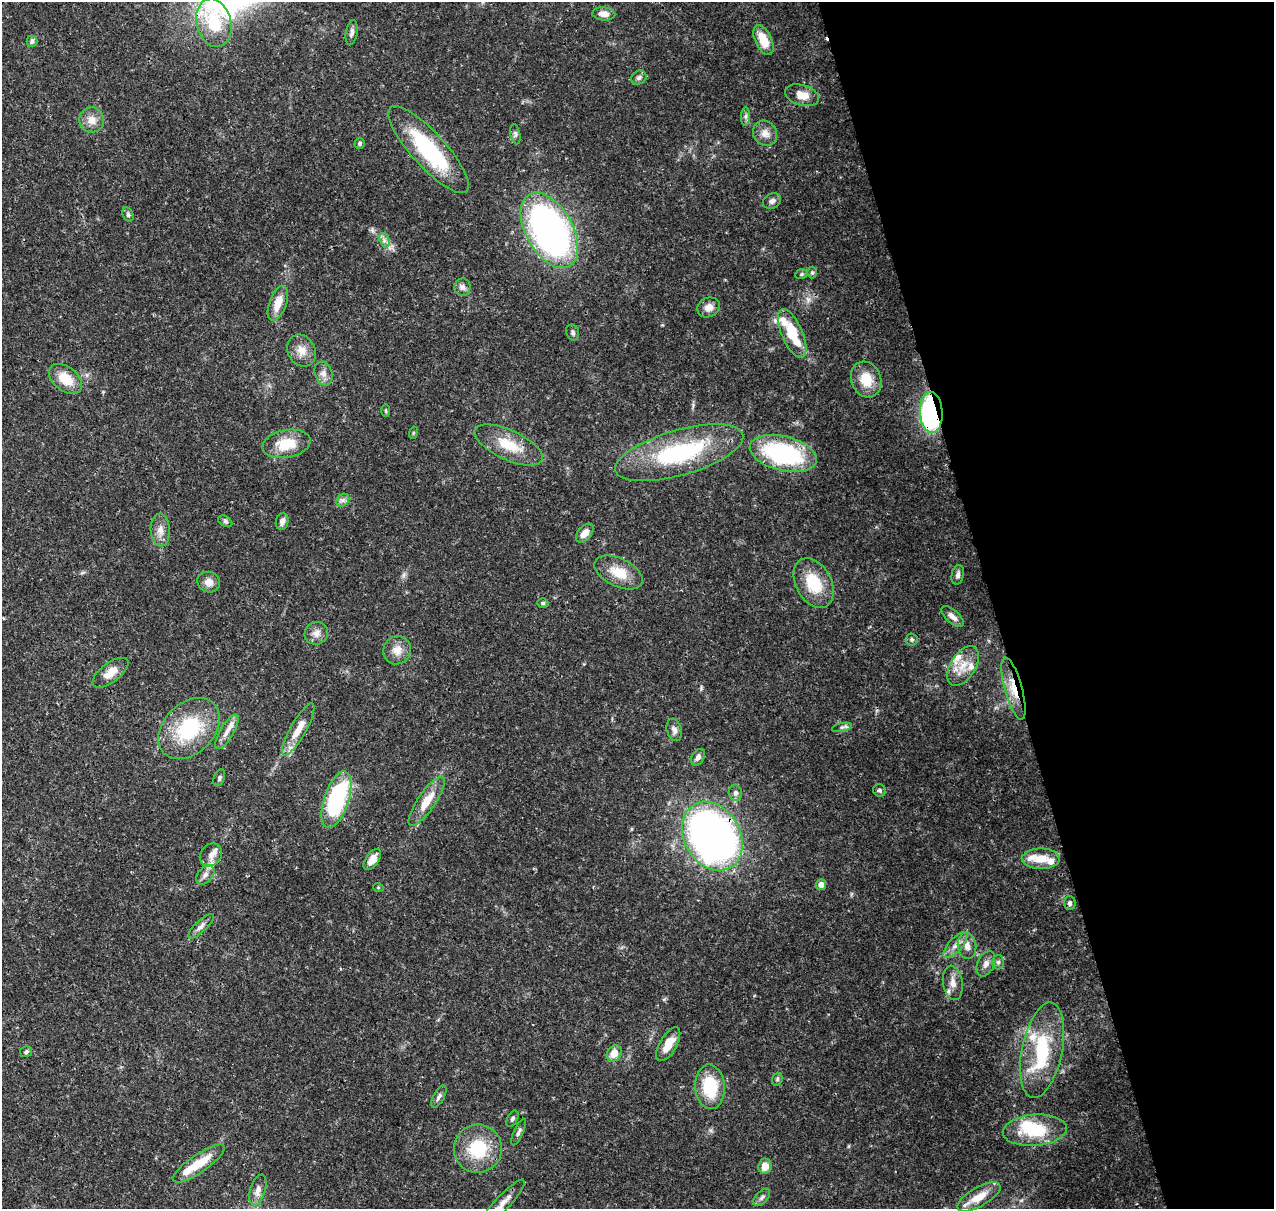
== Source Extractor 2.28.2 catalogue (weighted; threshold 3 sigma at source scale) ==
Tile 12 of 4 x 4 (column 4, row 3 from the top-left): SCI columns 3934-5205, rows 1336-2542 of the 5318 x 5038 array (HDU 1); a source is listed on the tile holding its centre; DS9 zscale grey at full resolution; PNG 1276 x 1211 px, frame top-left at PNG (2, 2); each listed source drawn as its Kron ellipse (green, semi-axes under 4 px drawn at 4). Shown black and unused: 22% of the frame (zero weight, under 3 of 4 exposures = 8% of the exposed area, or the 3 px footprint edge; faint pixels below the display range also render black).
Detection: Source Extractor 2.28.2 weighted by HDU 2 'WHT'; one run over the whole footprint, this tile lists its part. Background 0.067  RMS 0.003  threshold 0.0137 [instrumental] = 3 sigma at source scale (4.5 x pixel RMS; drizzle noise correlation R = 1.50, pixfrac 1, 0.0396/0.0396 arcsec/px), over >= 5 px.
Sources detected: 109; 1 inside a brighter object's white glare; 1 cosmic-ray / hot-pixel residue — neither listed nor drawn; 13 inside a brighter listed object's ellipse — not listed separately; the other 94 listed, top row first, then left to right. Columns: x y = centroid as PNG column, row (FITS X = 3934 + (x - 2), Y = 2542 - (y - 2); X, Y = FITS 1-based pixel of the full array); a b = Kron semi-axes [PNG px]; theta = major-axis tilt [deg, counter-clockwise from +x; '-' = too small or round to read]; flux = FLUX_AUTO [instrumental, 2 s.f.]
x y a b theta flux
604 14 11 6 -3 2
214 23 25 17 -75 13
352 32 12 6 80 1.1
763 40 16 8 -65 6.4
32 41 5 5 - 0.98
639 78 8 6 33 0.95
802 95 17 10 -17 3.8
745 116 9 4 89 0.84
92 120 12 12 - 3.1
765 133 13 11 -54 2.6
515 134 10 5 -79 0.74
360 143 5 5 - 0.69
428 149 56 17 -48 30
772 201 9 7 29 1.3
128 214 8 5 -65 0.64
549 230 41 23 -61 120
384 240 7 4 -72 0.97
812 272 6 5 - 0.47
801 274 6 5 - 0.53
462 287 9 8 - 1.2
278 303 18 8 69 4.8
709 307 12 9 24 2.3
573 332 8 6 -67 0.71
792 334 26 10 -66 12
301 351 16 13 -62 3.6
324 374 12 8 -73 1.9
65 379 19 12 -39 6.6
866 379 18 15 -69 6.6
386 411 6 3 -89 0.37
931 412 20 11 -87 52
413 433 6 4 72 0.33
286 444 24 14 11 8.8
509 445 37 14 -25 9.2
679 453 66 22 16 36
783 453 34 17 -14 42
343 500 7 5 45 0.96
225 521 8 5 -30 0.67
282 521 8 6 77 1.5
160 530 16 9 -87 2.6
585 533 11 6 48 2.9
619 572 26 14 -26 6.7
958 575 10 6 78 1.1
209 582 11 10 - 2.3
814 583 26 17 -61 11
543 603 5 4 - 0.5
953 616 14 6 -41 1.9
316 633 12 11 - 2.1
912 639 6 6 - 0.62
397 650 14 13 - 3.4
963 666 22 12 58 5.4
110 673 21 9 37 3.7
1013 689 32 9 -75 6
842 727 10 4 12 0.73
189 728 35 25 45 22
298 729 29 8 60 5.2
674 730 11 7 -73 1.4
227 732 19 6 60 2.4
698 757 9 6 60 1.4
219 778 9 5 69 0.68
880 790 6 6 - 0.68
735 793 8 6 -75 1.2
336 800 29 12 72 36
427 801 29 9 55 6.1
712 836 36 28 -60 170
211 855 12 10 50 2
372 859 12 6 55 3.4
1041 859 19 10 0 5.2
205 875 11 7 51 1.5
821 885 5 5 - 1.8
378 887 5 3 - 0.27
1070 903 7 6 - 0.79
201 926 17 6 43 1.5
955 945 16 6 48 2.2
967 946 13 9 -82 2.4
998 962 7 6 - 0.8
986 964 13 8 65 1.8
953 983 17 9 -82 2.7
668 1044 19 8 60 5.1
1042 1050 49 20 78 22
26 1052 6 5 - 0.69
614 1053 8 7 - 3.7
777 1079 7 5 69 0.6
710 1087 22 14 -85 14
439 1097 12 5 60 0.98
512 1119 9 5 63 0.71
1035 1130 32 15 4 15
519 1132 14 4 65 0.9
478 1149 24 24 - 14
199 1163 31 9 35 7.4
765 1166 8 6 83 3.2
258 1190 16 7 73 2.2
762 1197 10 6 46 1
979 1197 24 9 29 5.5
503 1203 31 7 47 3.3
Overlapping masked pixels (flux is a lower limit): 6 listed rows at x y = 214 23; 792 334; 931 412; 783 453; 1013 689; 712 836